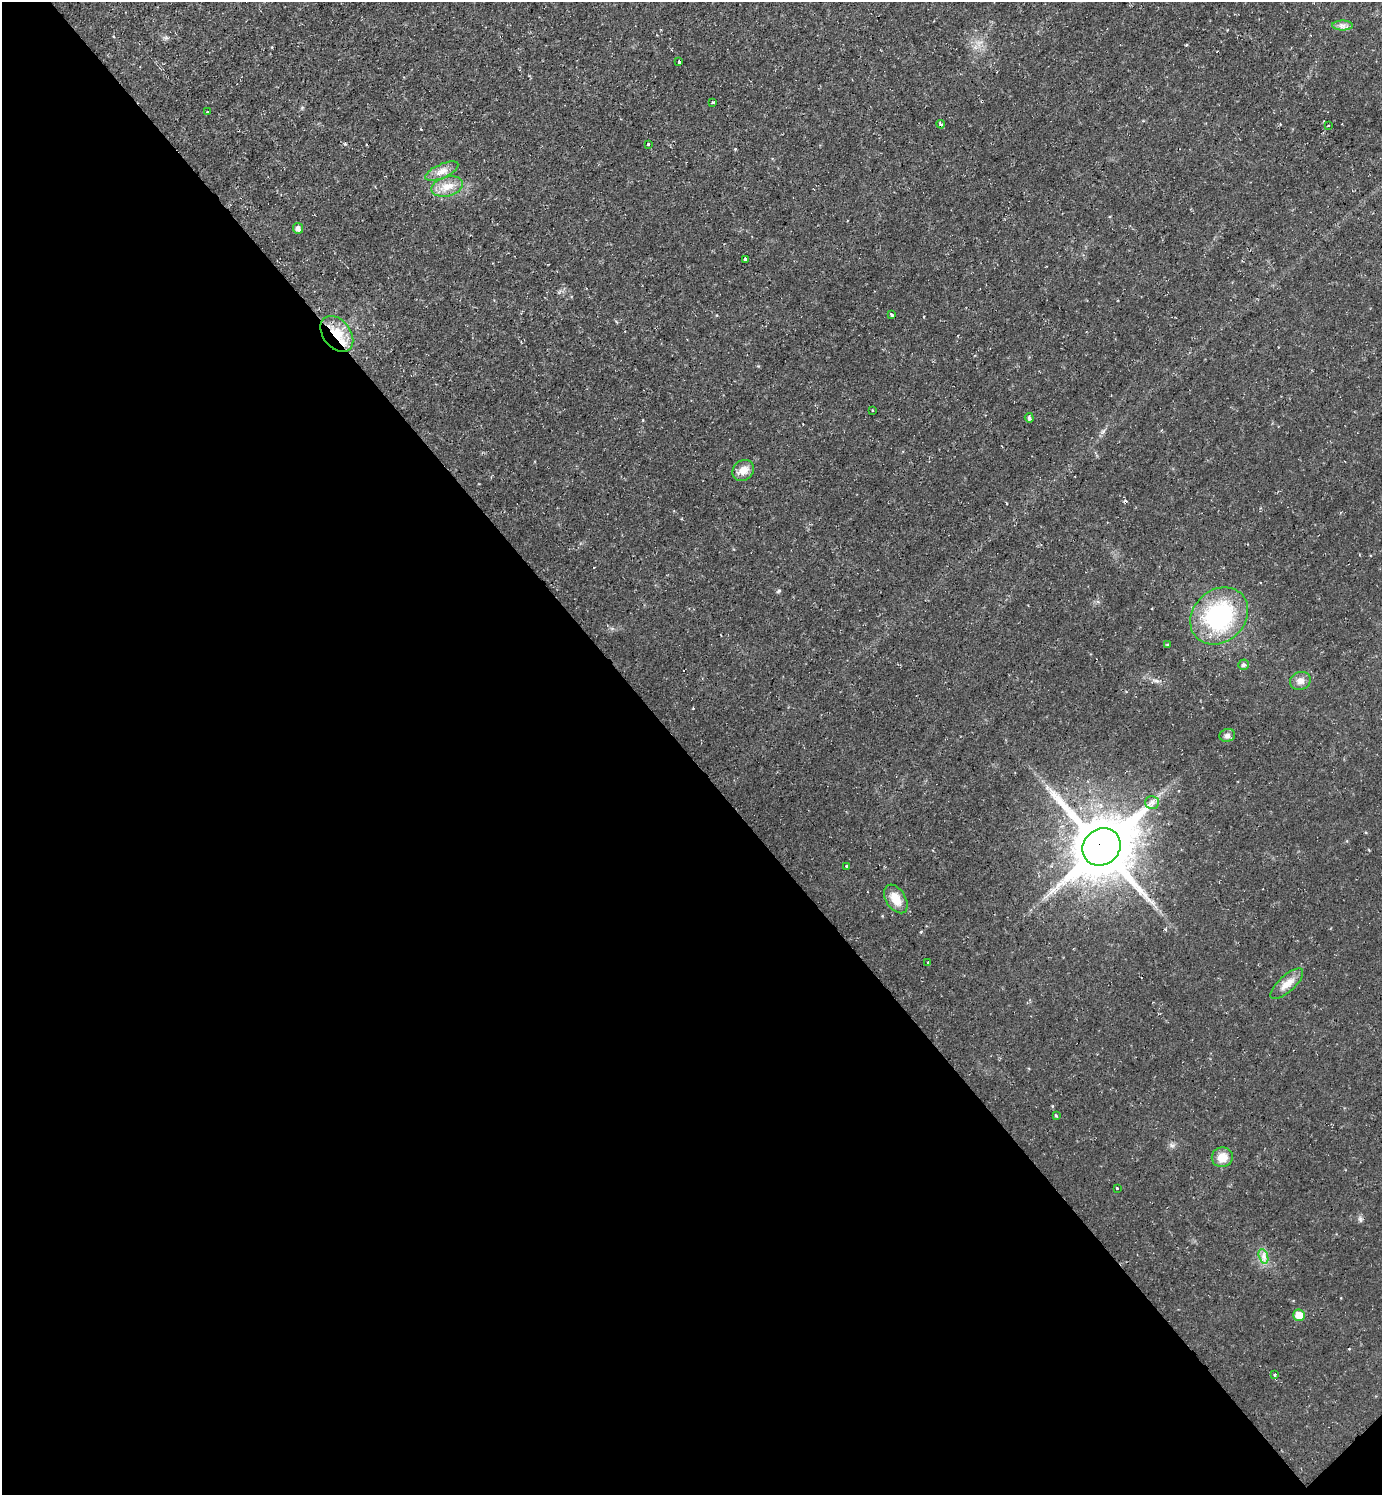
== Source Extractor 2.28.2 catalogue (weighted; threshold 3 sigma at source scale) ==
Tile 14 of 4 x 4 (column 2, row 4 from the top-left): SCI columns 1536-2915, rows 1-1493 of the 5971 x 5973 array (HDU 1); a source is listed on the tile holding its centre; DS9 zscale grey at full resolution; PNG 1384 x 1497 px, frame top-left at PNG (2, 2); each listed source drawn as its Kron ellipse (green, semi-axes under 4 px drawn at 4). Shown black and unused: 49% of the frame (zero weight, under 2 of 3 exposures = <1% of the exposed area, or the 3 px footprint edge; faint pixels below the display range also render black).
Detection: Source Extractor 2.28.2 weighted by HDU 2 'WHT'; one run over the whole footprint, this tile lists its part. Background 0.0453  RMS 0.0082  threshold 0.037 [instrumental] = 3 sigma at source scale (4.5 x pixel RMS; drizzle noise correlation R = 1.50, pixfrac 1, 0.05/0.05 arcsec/px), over >= 5 px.
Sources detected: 36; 3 cosmic-ray / hot-pixel residue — neither listed nor drawn; the other 33 listed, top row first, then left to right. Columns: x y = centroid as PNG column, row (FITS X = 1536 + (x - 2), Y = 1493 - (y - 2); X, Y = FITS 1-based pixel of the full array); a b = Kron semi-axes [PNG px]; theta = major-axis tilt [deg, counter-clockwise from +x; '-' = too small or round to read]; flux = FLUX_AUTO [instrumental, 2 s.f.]
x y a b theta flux
1343 25 10 5 0 2.8
679 62 3 2 - 1.5
713 102 3 3 - 1.7
207 112 3 3 - 1.2
941 124 4 3 - 2.6
1329 125 3 3 - 1.3
648 144 3 3 - 2.3
442 171 18 7 24 5.6
447 186 16 10 15 8.6
298 228 5 5 - 3.1
745 259 4 3 - 7.8
891 315 4 3 - 2.3
337 334 20 13 -53 18
872 410 2 2 - 0.77
1029 418 5 3 - 1
743 470 11 9 39 6.8
1219 616 31 26 43 76
1168 644 3 3 - 3.2
1243 665 5 5 - 1.8
1300 681 10 9 - 4
1227 735 8 6 15 2.5
1152 802 7 6 - 2.6
1102 847 20 17 40 4500
846 866 3 3 - 1.9
896 899 16 9 -57 10
928 963 3 3 - 1.8
1287 984 21 8 42 7
1056 1116 4 3 - 1.7
1222 1157 10 10 - 9.3
1117 1188 3 3 - 3.2
1263 1256 7 4 -71 2.6
1299 1315 6 5 - 10
1275 1375 3 3 - 2.9
Overlapping masked pixels (flux is a lower limit): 2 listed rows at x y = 337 334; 1102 847
Unlisted compact peaks at least as high as the median listed source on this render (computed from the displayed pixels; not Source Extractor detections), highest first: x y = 1360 1219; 779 591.